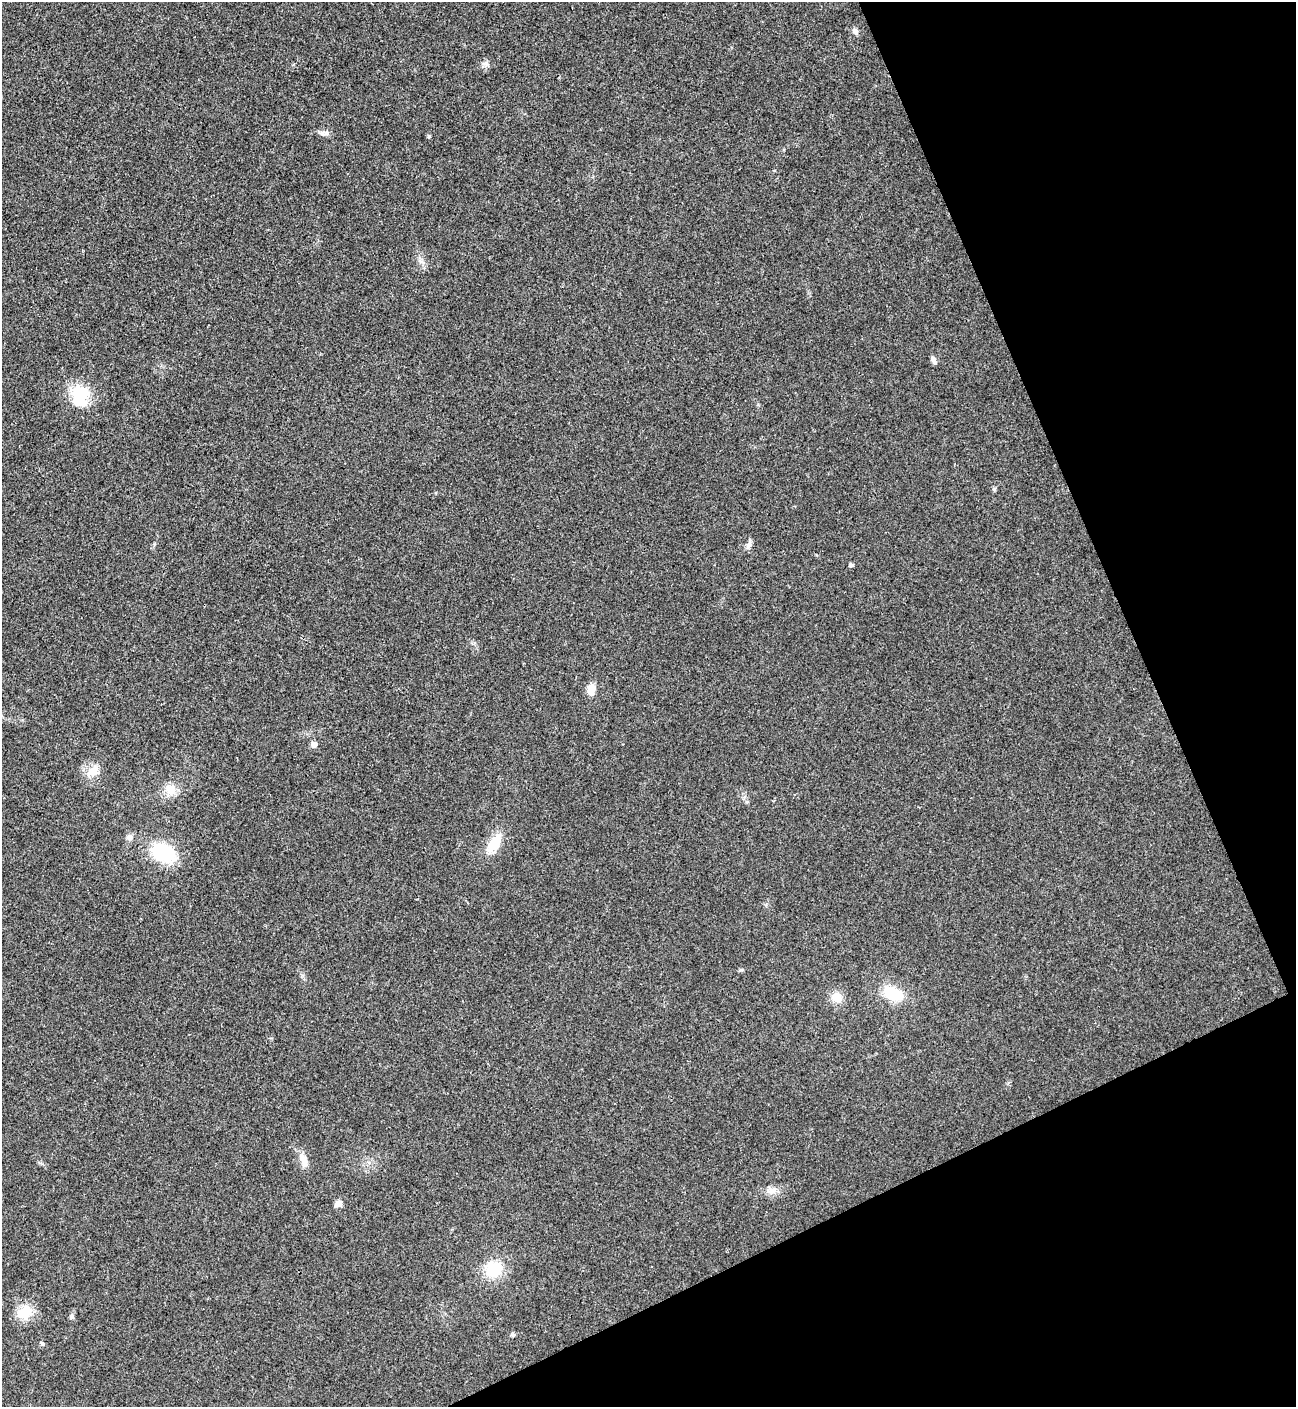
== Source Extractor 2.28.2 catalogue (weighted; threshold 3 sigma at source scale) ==
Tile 12 of 4 x 4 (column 4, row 3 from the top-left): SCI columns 4169-5462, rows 1409-2813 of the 5618 x 5629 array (HDU 1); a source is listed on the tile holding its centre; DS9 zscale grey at full resolution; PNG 1298 x 1409 px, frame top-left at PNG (2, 2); no overlay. Shown black and unused: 22% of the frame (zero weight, under 3 of 4 exposures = <1% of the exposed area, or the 3 px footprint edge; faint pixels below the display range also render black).
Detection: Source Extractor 2.28.2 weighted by HDU 2 'WHT'; one run over the whole footprint, this tile lists its part. Background 0.0202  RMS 0.0056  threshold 0.0251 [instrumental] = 3 sigma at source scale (4.5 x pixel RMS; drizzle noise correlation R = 1.50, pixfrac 1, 0.05/0.05 arcsec/px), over >= 5 px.
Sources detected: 26; all 26 listed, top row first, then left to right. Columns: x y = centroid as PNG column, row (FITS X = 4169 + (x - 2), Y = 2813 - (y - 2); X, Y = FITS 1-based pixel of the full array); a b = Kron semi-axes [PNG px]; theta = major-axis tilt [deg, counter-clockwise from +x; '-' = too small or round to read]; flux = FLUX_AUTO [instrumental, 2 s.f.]
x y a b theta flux
855 31 8 7 - 1.8
324 133 15 6 2 2.3
429 136 4 4 - 1
933 360 9 5 -62 2.2
80 395 27 22 78 19
994 489 5 5 - 0.9
750 543 10 5 73 1.9
851 565 4 4 - 1.3
591 689 11 7 82 6.3
314 745 6 5 - 3.1
93 771 16 12 44 6.6
170 790 15 12 -37 6.3
747 802 6 4 -18 0.76
130 837 8 7 - 2.1
494 843 29 13 58 11
163 853 22 16 -27 34
893 994 22 13 -25 17
836 997 11 10 - 7.3
303 1160 20 9 -70 4.8
772 1190 13 9 5 3.9
338 1203 8 6 37 3.5
494 1269 18 17 - 17
25 1312 21 16 34 12
72 1317 7 6 - 1.4
513 1335 6 5 - 0.98
42 1344 5 5 - 0.83
Unlisted compact peaks at least as high as the median listed source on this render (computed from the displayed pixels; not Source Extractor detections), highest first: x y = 486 63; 741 970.